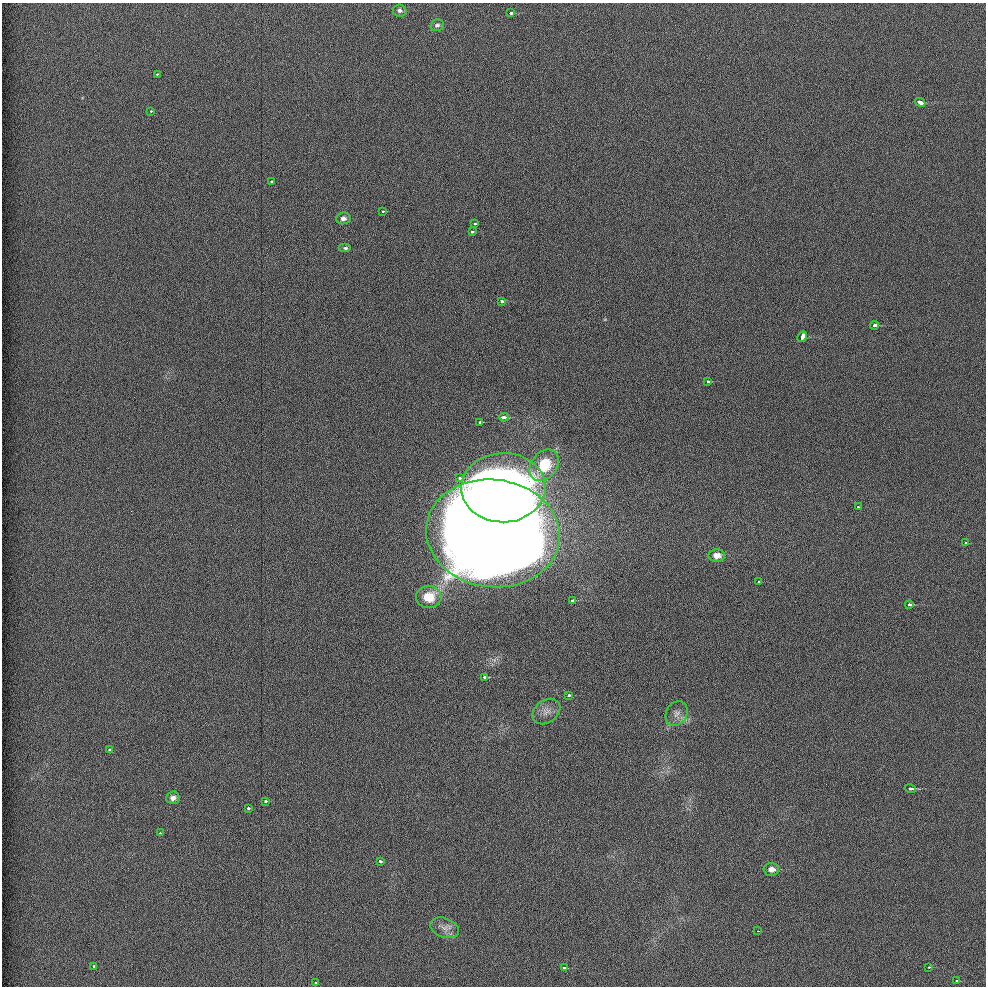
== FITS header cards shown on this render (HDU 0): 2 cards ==
NAXIS1  =                  984 / Axis length
NAXIS2  =                  984 / Axis length

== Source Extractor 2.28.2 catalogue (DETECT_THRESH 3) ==
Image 984 x 984 px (HDU 0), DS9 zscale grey, 1 PNG px = 1 image px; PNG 988 x 988 px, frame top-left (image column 1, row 984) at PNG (2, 3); each listed source drawn as its Kron ellipse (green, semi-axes under 4 px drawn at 4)
Background 3.84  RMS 3.2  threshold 9.68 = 3 sigma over >= 5 px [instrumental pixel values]
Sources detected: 48; all 48 listed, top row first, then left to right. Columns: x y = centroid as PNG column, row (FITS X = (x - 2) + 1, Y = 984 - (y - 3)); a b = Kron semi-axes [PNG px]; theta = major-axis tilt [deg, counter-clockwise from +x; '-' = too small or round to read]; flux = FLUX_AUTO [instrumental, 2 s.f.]
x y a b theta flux
400 10 7 6 - 6.3e+02
511 13 4 3 - 1.3e+03
437 25 7 6 - 6.1e+02
157 74 3 3 - 3.6e+02
920 102 5 3 - 3.0e+03
151 111 3 3 - 4.0e+02
271 181 3 2 - 4.3e+02
382 211 3 3 - 5.6e+02
343 218 7 6 - 9.2e+02
475 224 3 3 - 5.0e+02
472 231 3 3 - 7.0e+02
345 248 6 4 0 4.5e+02
502 301 4 3 - 1.1e+03
874 325 4 3 - 1.5e+03
802 337 5 4 - 2.1e+03
708 381 3 3 - 6.6e+02
504 417 4 3 - 2.1e+03
480 422 4 3 - 1.2e+03
544 465 17 13 53 8.3e+03
459 478 3 3 - 7.1e+02
503 488 42 34 1 3.3e+05
858 507 3 2 - 1.9e+02
493 533 67 54 -7 1.3e+06
966 543 3 2 - 5.3e+02
717 555 8 6 -2 2.0e+03
758 582 3 3 - 5.6e+02
429 597 13 11 0 4.2e+03
573 600 3 3 - 1.1e+03
909 605 4 3 - 1.0e+03
485 677 3 3 - 4.0e+03
569 695 3 3 - 7.7e+02
546 711 15 11 37 2.0e+03
676 713 13 10 60 1.7e+03
109 749 3 3 - 5.3e+02
910 788 6 3 -14 2.6e+03
173 798 6 6 - 1.3e+03
265 801 3 3 - 9.4e+02
248 808 3 3 - 9.0e+02
160 833 3 3 - 5.1e+02
380 862 3 3 - 9.1e+02
771 869 8 6 -2 1.5e+03
444 928 15 9 -21 1.6e+03
757 931 3 2 - 2.8e+02
94 966 3 3 - 6.0e+02
929 967 3 2 - 3.3e+02
564 968 3 3 - 1.6e+03
957 981 3 3 - 5.8e+02
315 983 3 3 - 9.2e+02